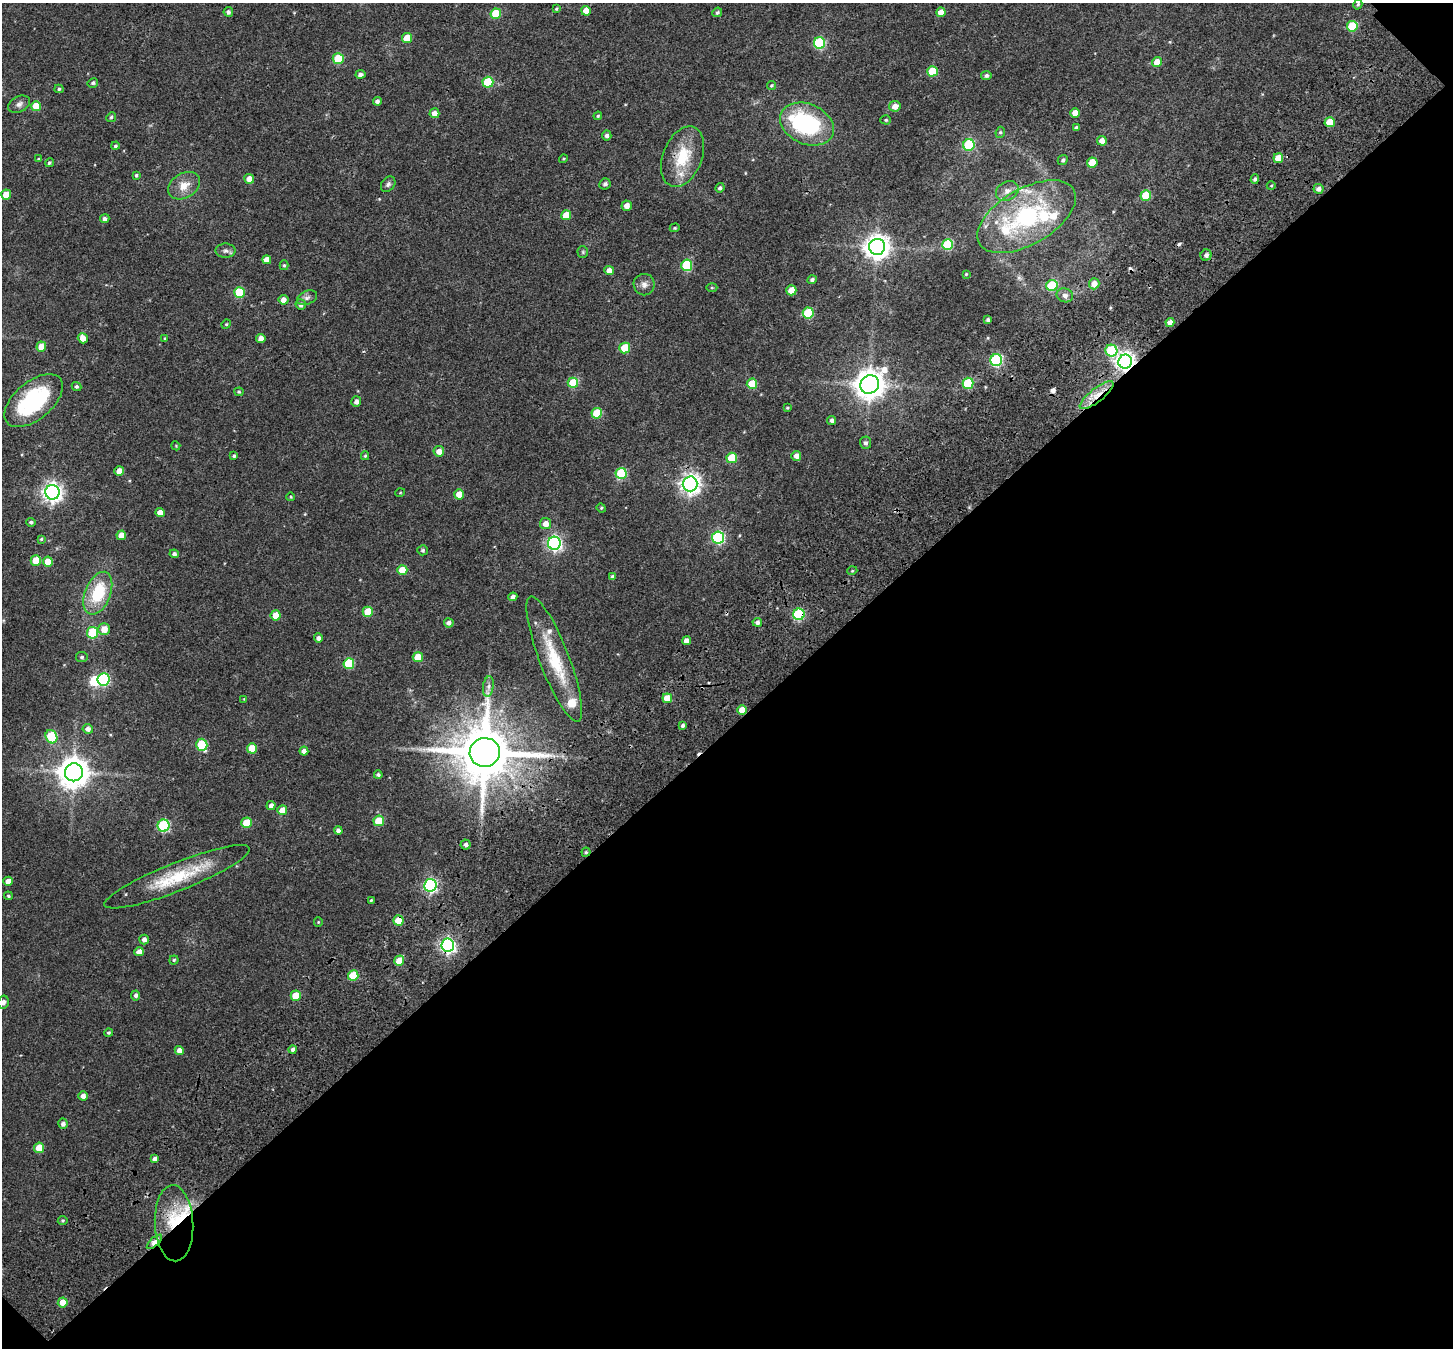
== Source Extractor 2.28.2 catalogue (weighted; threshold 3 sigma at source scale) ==
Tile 4 of 2 x 2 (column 2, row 2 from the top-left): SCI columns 1649-3099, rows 235-1580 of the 3261 x 3255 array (HDU 1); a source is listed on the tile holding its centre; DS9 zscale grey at full resolution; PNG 1455 x 1350 px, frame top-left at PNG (2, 3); each listed source drawn as its Kron ellipse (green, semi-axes under 4 px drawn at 4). Shown black and unused: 46% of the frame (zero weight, under 3 of 4 exposures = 18% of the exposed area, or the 3 px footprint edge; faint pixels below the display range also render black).
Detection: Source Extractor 2.28.2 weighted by HDU 2 'WHT'; one run over the whole footprint, this tile lists its part. Background 0.04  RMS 0.006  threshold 0.0271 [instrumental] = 3 sigma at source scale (4.5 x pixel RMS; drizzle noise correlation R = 1.50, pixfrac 1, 0.0396/0.0396 arcsec/px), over >= 5 px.
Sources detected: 214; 1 too faint to see at this stretch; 2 inside a brighter object's white glare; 4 cosmic-ray / hot-pixel residue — neither listed nor drawn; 9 inside a brighter listed object's ellipse — not listed separately; the other 198 listed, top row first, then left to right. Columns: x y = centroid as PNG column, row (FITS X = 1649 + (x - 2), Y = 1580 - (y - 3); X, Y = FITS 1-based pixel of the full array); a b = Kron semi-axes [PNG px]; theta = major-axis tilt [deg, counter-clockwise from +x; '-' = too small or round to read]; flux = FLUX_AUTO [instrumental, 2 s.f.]
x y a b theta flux
1358 4 5 4 - 0.93
556 9 4 4 - 0.7
586 11 5 5 - 7.6
228 12 5 4 - 1.6
717 12 5 4 - 1.1
941 12 5 4 - 6.2
496 14 5 5 - 22
1352 26 5 5 - 26
407 38 5 5 - 12
819 43 5 5 - 46
338 59 5 5 - 22
1157 62 5 5 - 5.4
932 71 5 5 - 19
360 74 5 4 - 2.1
986 75 5 4 - 1.6
488 82 5 5 - 29
93 83 5 4 - 1.1
771 85 4 4 - 0.7
59 89 4 4 - 0.93
377 101 4 4 - 2.2
19 104 12 8 27 2.7
36 106 5 5 - 12
895 106 6 5 - 4.3
434 113 5 5 - 4.4
1075 113 5 5 - 6
598 116 4 3 - 0.67
111 117 5 4 - 0.78
886 120 5 4 - 0.85
1330 122 5 5 - 12
807 124 28 20 -24 63
1076 127 4 3 - 0.98
1000 132 6 4 68 0.84
607 135 5 5 - 1.9
1102 141 5 5 - 4.4
969 145 6 5 - 44
115 146 4 4 - 1
683 157 31 19 68 23
1278 158 5 5 - 8.5
38 159 3 3 - 0.65
563 159 4 3 - 0.62
1063 160 5 4 - 1.4
49 163 4 4 - 0.97
1092 163 5 5 - 13
136 175 4 3 - 0.79
249 179 5 5 - 4.9
1255 179 5 4 - 1.5
388 184 8 6 51 1.6
605 184 6 5 - 1.7
184 186 17 12 32 7.9
1271 186 4 3 - 0.59
720 188 5 4 - 1.6
1319 189 5 5 - 2.2
1007 191 12 9 28 3.9
6 195 5 5 - 9.8
1146 195 5 5 - 20
627 206 5 5 - 4.1
566 215 5 5 - 10
1027 217 54 28 30 80
105 219 4 4 - 1.9
675 228 5 4 - 0.66
948 245 5 5 - 36
877 247 8 8 - 540
226 251 10 7 0 2
583 252 5 5 - 0.83
1206 255 5 5 - 2.4
267 260 4 4 - 5
284 265 5 4 - 0.85
687 265 5 5 - 38
609 270 5 4 - 5.1
966 274 3 3 - 0.52
812 280 4 4 - 1.5
1094 284 5 5 - 4.6
644 285 11 10 - 3.4
1052 286 5 5 - 31
712 288 5 3 - 0.63
791 290 5 5 - 8.4
239 292 5 5 - 29
1065 295 8 6 -18 2.4
307 298 10 6 22 2.1
283 300 5 5 - 3.4
301 305 5 5 - 1.9
808 313 5 5 - 31
988 320 4 4 - 1.2
1170 322 4 4 - 3.8
226 324 5 4 - 0.75
83 338 5 5 - 5.8
165 338 4 3 - 0.59
261 338 4 4 - 3.7
41 347 5 5 - 7.9
625 348 5 5 - 21
1111 350 6 6 - 41
996 360 6 6 - 69
1125 362 7 7 - 270
573 383 5 5 - 21
968 383 5 5 - 32
752 384 5 5 - 13
870 384 10 9 - 900
76 386 5 4 - 1.1
239 392 4 4 - 0.67
1097 395 21 7 38 7.7
34 401 34 19 40 58
356 402 5 5 - 2.3
787 408 3 3 - 0.63
597 413 5 5 - 22
832 420 4 4 - 1.8
865 443 6 5 - 1.6
176 446 4 3 - 0.51
439 451 5 5 - 4.9
234 456 4 4 - 1
365 456 4 4 - 0.75
796 456 5 5 - 3.2
732 458 5 5 - 20
119 471 5 5 - 8.1
621 473 5 5 - 29
690 484 7 7 - 310
52 492 7 7 - 280
400 493 5 3 - 0.51
459 494 5 5 - 8.1
291 497 4 3 - 0.46
601 508 5 4 - 0.69
160 513 5 4 - 4.8
31 522 5 4 - 1.2
545 524 5 5 - 5
121 535 5 4 - 6.7
718 537 6 6 - 75
41 539 4 4 - 0.7
554 543 6 6 - 150
423 550 5 5 - 1.2
174 554 4 4 - 1.5
36 560 5 5 - 12
48 562 5 5 - 9.1
402 570 5 5 - 11
852 571 5 3 - 0.59
613 577 4 4 - 1.7
98 593 22 13 68 27
513 597 4 4 - 2.9
368 612 5 5 - 14
799 614 6 5 - 56
276 615 5 5 - 8.5
757 622 5 4 - 1.9
449 623 5 4 - 2.3
104 629 6 6 - 6.3
92 633 6 5 - 28
318 638 4 4 - 1.9
687 641 4 4 - 2.9
82 657 6 5 - 1.1
418 657 5 5 - 13
554 659 67 15 -69 31
349 664 5 5 - 30
103 679 6 6 - 76
488 686 10 5 83 2.2
667 698 5 5 - 8.8
244 699 4 4 - 0.47
742 710 5 5 - 7.9
683 725 4 3 - 1.6
88 729 5 5 - 2.4
51 737 7 5 -64 28
202 745 6 5 - 31
252 748 5 5 - 12
304 751 4 4 - 2.7
485 752 15 14 - 4300
74 772 9 9 - 920
378 775 4 4 - 1.2
271 806 4 4 - 2.6
282 810 5 5 - 6.1
379 821 5 5 - 19
246 823 5 5 - 14
164 826 6 6 - 58
338 831 4 4 - 2.1
466 844 5 5 - 1.9
586 852 4 4 - 0.93
177 877 78 14 22 32
8 881 5 4 - 4.4
430 885 6 6 - 110
8 896 4 3 - 0.8
371 900 3 3 - 0.54
399 920 5 5 - 13
318 922 5 4 - 0.55
144 940 5 4 - 2.9
448 945 6 6 - 160
139 952 5 4 - 5
174 960 4 4 - 0.76
399 961 5 5 - 9.6
353 976 5 5 - 20
136 995 5 4 - 1.6
296 996 5 5 - 12
3 1002 7 5 76 2.1
108 1033 4 4 - 0.95
293 1049 4 4 - 1.8
179 1050 4 4 - 4
83 1096 4 4 - 2.7
63 1124 5 5 - 2
39 1148 5 5 - 12
155 1159 4 4 - 2.8
63 1220 5 4 - 0.86
174 1223 38 19 -87 31
154 1242 9 4 42 13
63 1302 5 5 - 6.4
Overlapping masked pixels (flux is a lower limit): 11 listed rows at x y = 948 245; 1125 362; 1097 395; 799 614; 742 710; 485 752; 586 852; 399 920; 448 945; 174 1223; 154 1242
Isophote crosses this tile's border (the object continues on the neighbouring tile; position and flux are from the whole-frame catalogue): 1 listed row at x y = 3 1002